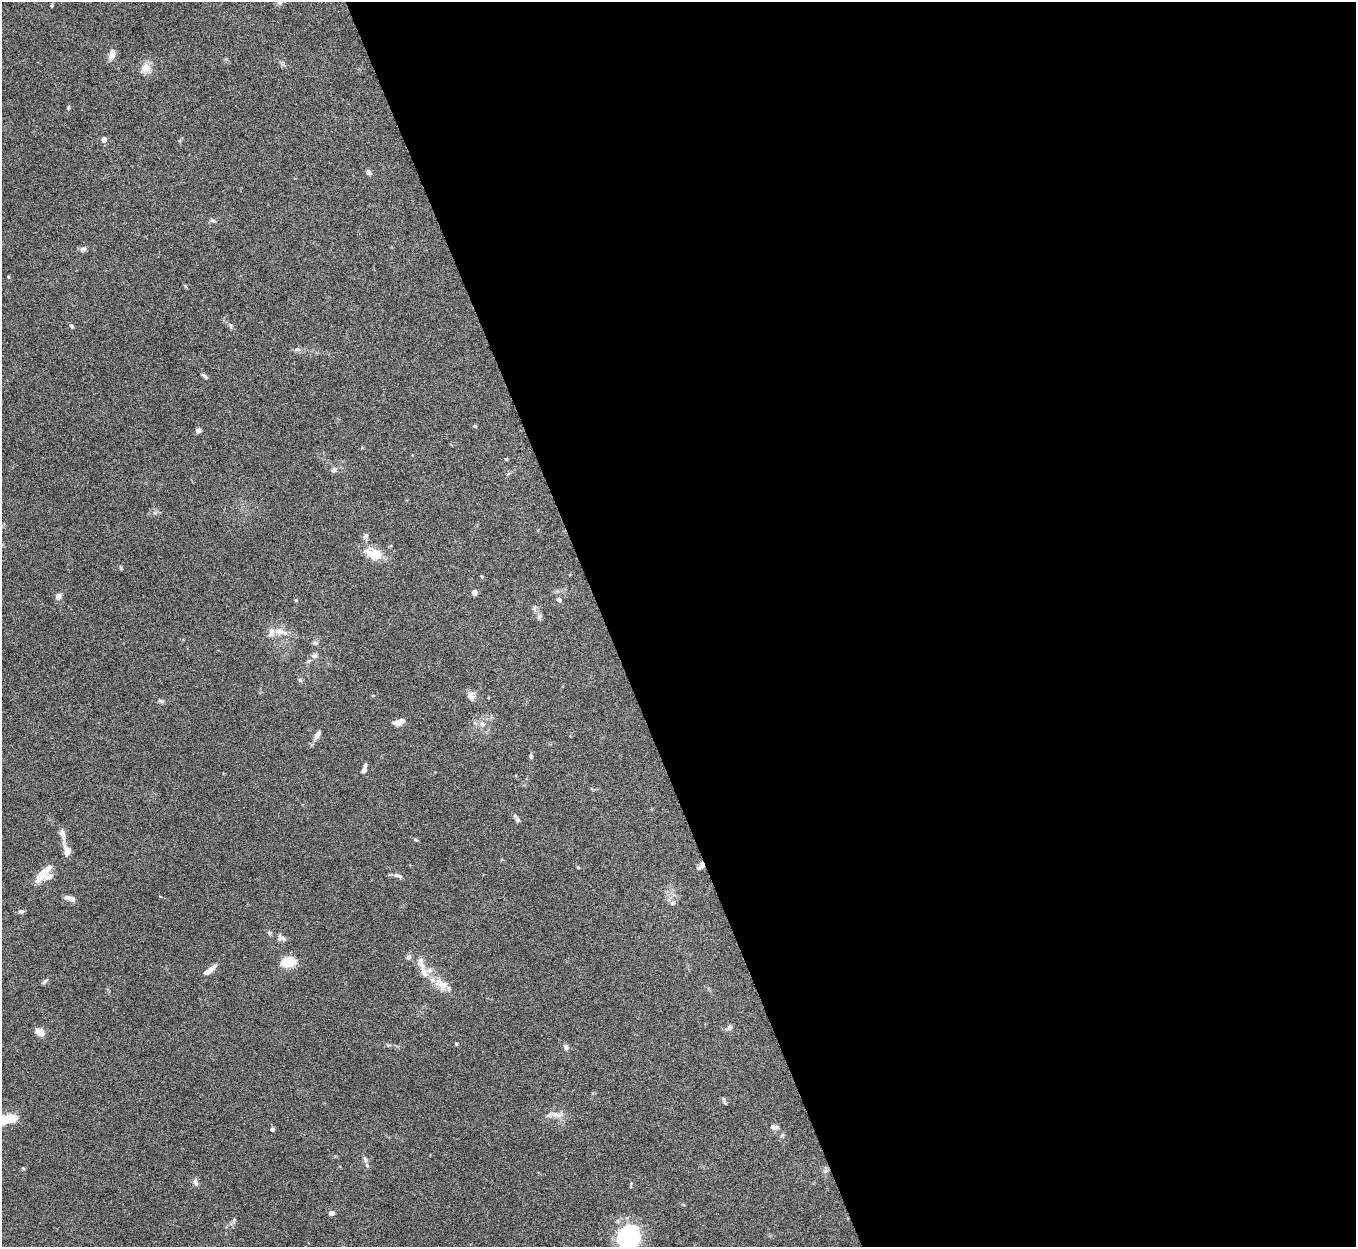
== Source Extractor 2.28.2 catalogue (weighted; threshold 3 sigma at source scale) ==
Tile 8 of 4 x 4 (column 4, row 2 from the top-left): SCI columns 4068-5421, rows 2642-3886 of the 5424 x 5408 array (HDU 1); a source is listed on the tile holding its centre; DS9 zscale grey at full resolution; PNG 1358 x 1249 px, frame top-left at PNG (2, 2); no overlay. Shown black and unused: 55% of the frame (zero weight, under 5 of 10 exposures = <1% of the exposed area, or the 3 px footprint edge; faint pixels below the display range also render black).
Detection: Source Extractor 2.28.2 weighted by HDU 2 'WHT'; one run over the whole footprint, this tile lists its part. Background 0.142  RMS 0.0057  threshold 0.0232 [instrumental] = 3 sigma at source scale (4.09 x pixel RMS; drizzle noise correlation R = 1.36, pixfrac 0.8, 0.05/0.05 arcsec/px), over >= 5 px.
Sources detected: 77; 9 inside a brighter listed object's ellipse — not listed separately; the other 68 listed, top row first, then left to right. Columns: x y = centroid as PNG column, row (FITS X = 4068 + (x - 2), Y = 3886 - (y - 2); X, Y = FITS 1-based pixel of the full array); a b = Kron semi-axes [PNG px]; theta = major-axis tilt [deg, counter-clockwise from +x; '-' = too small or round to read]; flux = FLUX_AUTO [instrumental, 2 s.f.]
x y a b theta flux
52 6 6 3 82 0.55
112 55 12 6 76 4.3
146 67 12 11 - 5
68 107 5 4 - 0.69
104 139 4 4 - 4.3
368 172 6 5 - 1.8
213 221 8 5 -20 1.1
82 249 9 6 18 1.7
8 277 4 3 - 0.46
230 325 6 5 - 1
71 326 6 5 - 0.94
297 349 8 6 1 1.3
204 376 9 4 -44 1
475 426 5 4 - 0.55
198 430 6 5 - 1.7
506 459 5 3 - 0.52
334 470 8 6 60 1.4
155 513 7 4 0 1
365 537 8 6 29 1.5
373 553 26 13 -18 8.6
482 576 5 4 - 0.57
475 592 5 4 - 3.3
58 596 6 5 - 3
296 600 4 3 - 0.69
559 600 4 4 - 2.6
539 616 8 5 71 1.1
280 631 21 8 -15 5.6
315 643 7 5 -20 1.1
314 656 9 6 10 1.5
471 696 11 9 -79 2.9
161 701 8 4 -26 0.98
399 722 10 5 13 4.8
483 724 6 6 - 1.4
317 735 11 6 61 2.4
531 756 6 4 -82 0.87
364 770 7 5 67 1.8
517 820 7 4 -90 0.87
62 834 18 7 -76 3
415 840 7 3 -9 0.63
67 850 12 7 -75 5
701 866 11 5 46 2.2
578 867 5 3 - 0.46
43 873 25 8 49 8.9
398 876 14 5 -18 1.9
68 897 9 5 1 2
672 903 8 6 40 1.6
21 911 7 5 10 1.2
269 933 6 5 - 0.87
283 938 10 6 -37 1.8
408 957 6 6 - 1.5
289 962 16 11 13 10
212 968 17 6 39 2.4
424 972 17 9 -64 5.1
45 981 9 4 45 0.92
441 984 20 13 -35 7.5
730 1027 7 6 - 1.2
41 1032 10 6 -89 2.5
456 1044 3 3 - 0.66
566 1047 8 6 -72 1.3
556 1114 23 7 -11 4.1
5 1119 21 8 12 17
774 1127 10 6 -10 2.1
272 1129 4 4 - 1.9
365 1159 8 4 -63 1.2
196 1182 10 6 -68 1.6
331 1213 4 4 - 3.9
234 1221 10 4 77 1
629 1237 23 21 66 44
Overlapping masked pixels (flux is a lower limit): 1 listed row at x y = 701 866
Isophote crosses this tile's border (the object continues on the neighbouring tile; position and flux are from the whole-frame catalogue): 2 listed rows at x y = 5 1119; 629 1237